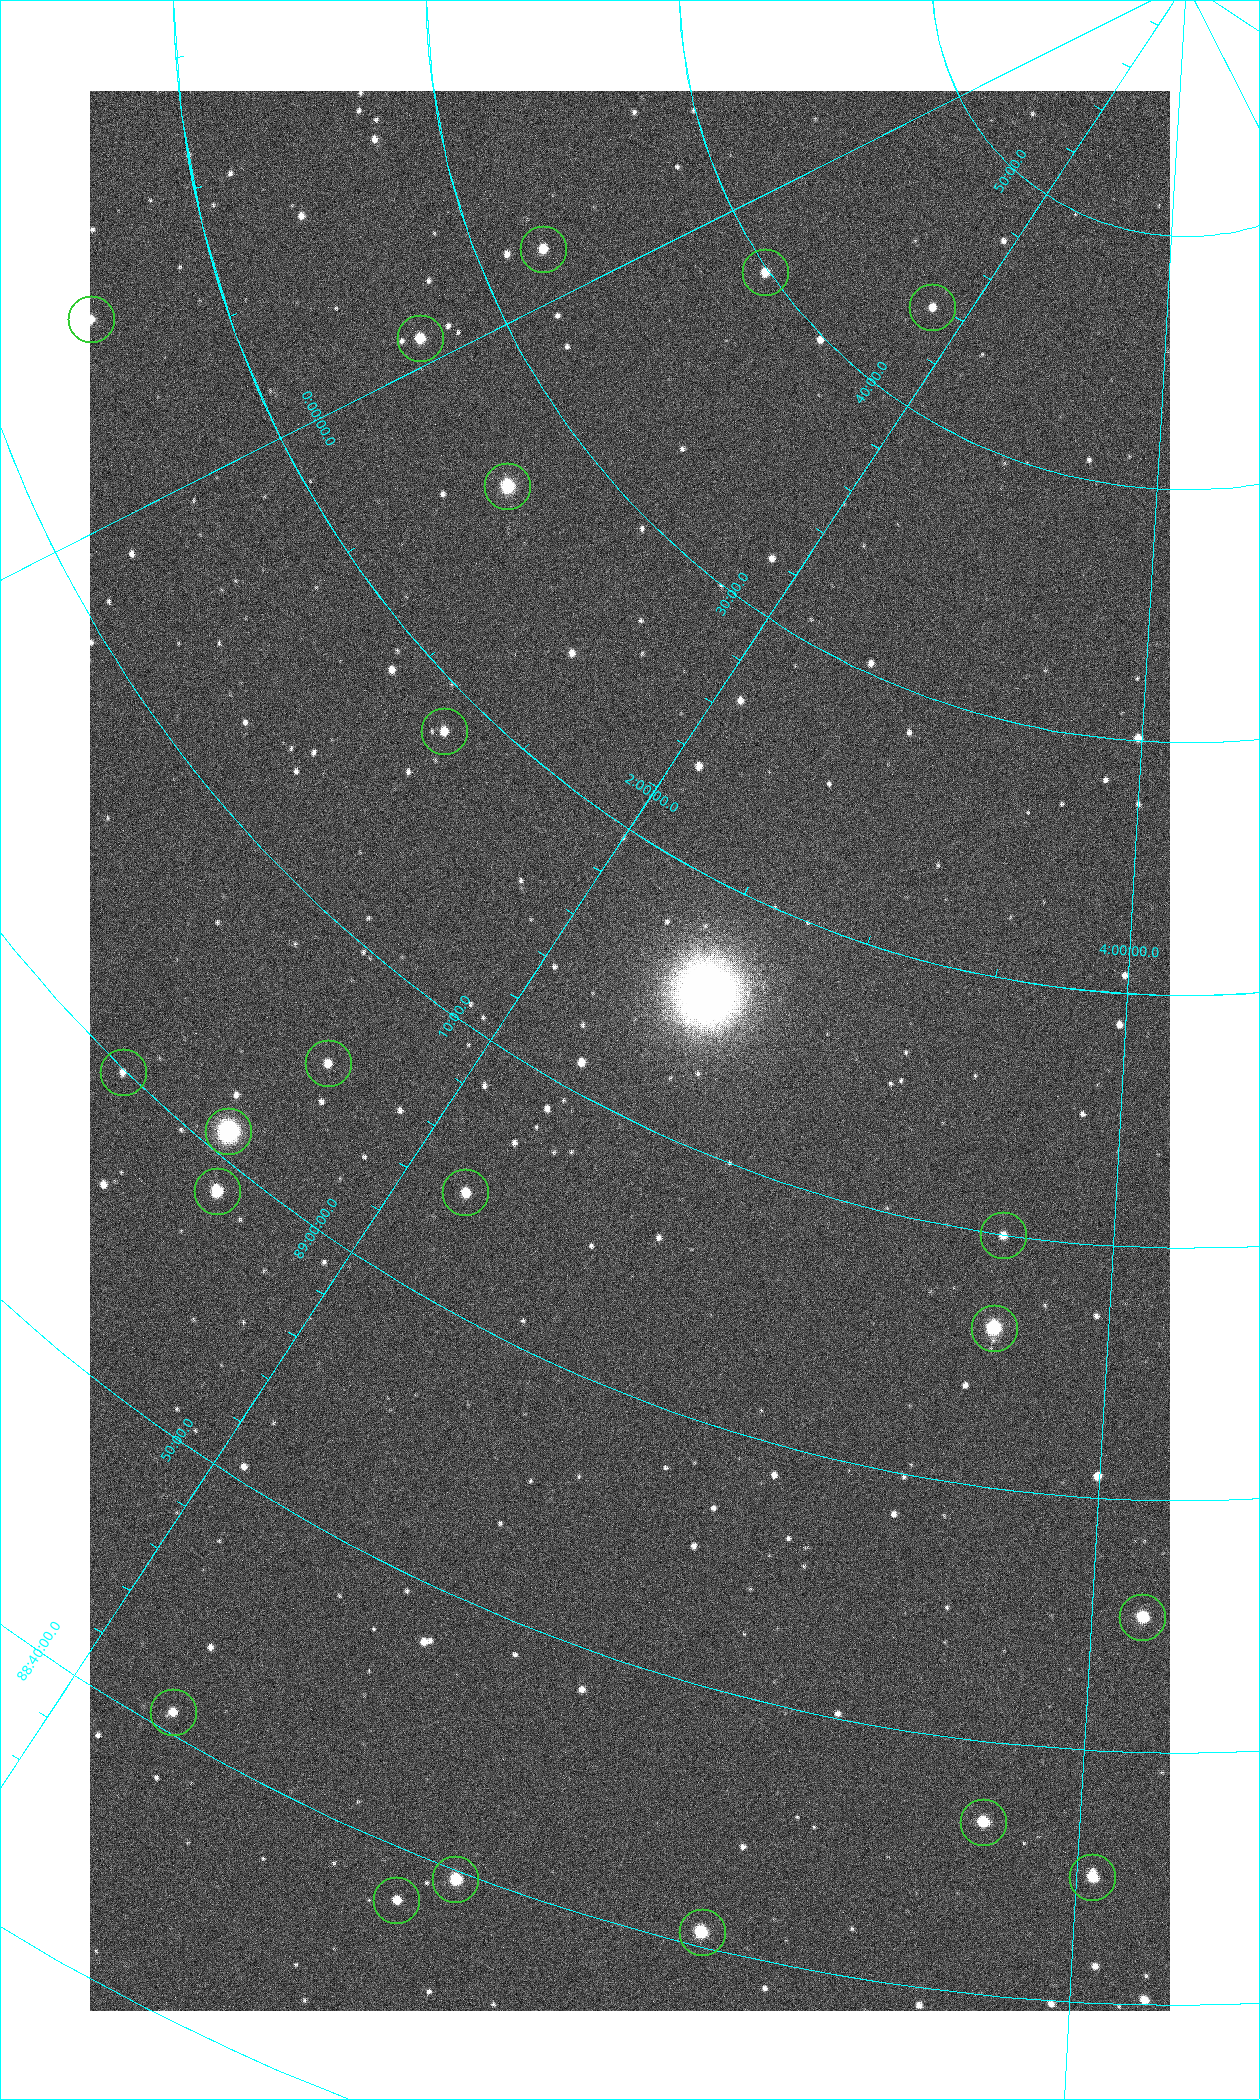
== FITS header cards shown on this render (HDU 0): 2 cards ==
NAXIS1  =                 1080 / length of data axis 1
NAXIS2  =                 1920 / length of data axis 2

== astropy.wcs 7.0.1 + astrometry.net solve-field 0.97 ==
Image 1080 x 1920 px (HDU 0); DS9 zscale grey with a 90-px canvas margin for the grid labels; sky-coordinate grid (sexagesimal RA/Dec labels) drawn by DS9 from the SOLVED WCS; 21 Tycho-2 reference stars matched to detected sources circled (green)
Header WCS: none
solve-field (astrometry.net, Tycho-2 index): SOLVED blind (the file carries no WCS)
Solved WCS: RA---TAN-SIP/DEC--TAN-SIP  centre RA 02:23:19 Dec +89:12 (35.83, +89.21 deg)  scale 2.37 arcsec/px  FOV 42.7' x 75.9'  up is -27 deg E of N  parity flipped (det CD > 0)
(file carries no celestial WCS; the grid is the blind solution)
Tycho-2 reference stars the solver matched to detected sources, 21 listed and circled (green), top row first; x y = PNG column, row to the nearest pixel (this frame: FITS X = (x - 90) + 1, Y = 1920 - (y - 91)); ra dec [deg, ICRS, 3 dp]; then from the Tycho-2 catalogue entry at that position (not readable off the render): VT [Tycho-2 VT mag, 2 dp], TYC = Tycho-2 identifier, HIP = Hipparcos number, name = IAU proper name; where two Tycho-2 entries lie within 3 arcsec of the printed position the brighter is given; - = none
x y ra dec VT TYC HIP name
543 249 355.808 +89.543 10.14 4662-135-1 - -
765 272 7.906 +89.665 10.51 4627-6-1 - -
932 307 25.399 +89.729 11.04 4627-64-1 - -
91 319 350.364 +89.246 10.36 4662-120-1 - -
420 338 358.236 +89.445 9.52 4662-45-1 - -
507 486 9.931 +89.444 8.22 4627-49-1 3128 -
444 731 18.559 +89.307 10.52 4627-75-1 - -
328 1063 24.867 +89.092 10.76 4627-125-1 - -
123 1072 19.000 +88.998 11.53 4627-46-1 - -
228 1131 23.461 +89.016 6.47 4627-259-1 7283 -
217 1191 24.587 +88.980 9.00 4627-86-1 - -
465 1192 32.549 +89.073 9.84 4628-149-1 - -
1003 1235 55.017 +89.166 11.19 4628-70-1 - -
994 1328 55.225 +89.105 8.15 4628-68-1 17195 -
1142 1617 61.773 +88.923 8.88 4629-92-1 - -
173 1712 32.945 +88.680 10.72 4628-99-1 - -
983 1822 57.015 +88.780 9.32 4628-84-1 - -
1092 1877 60.479 +88.750 9.70 4629-3-1 - -
455 1879 42.246 +88.661 8.90 4628-20-1 - -
396 1900 40.943 +88.634 10.89 4628-71-1 - -
702 1932 49.382 +88.676 8.64 4628-25-1 - -